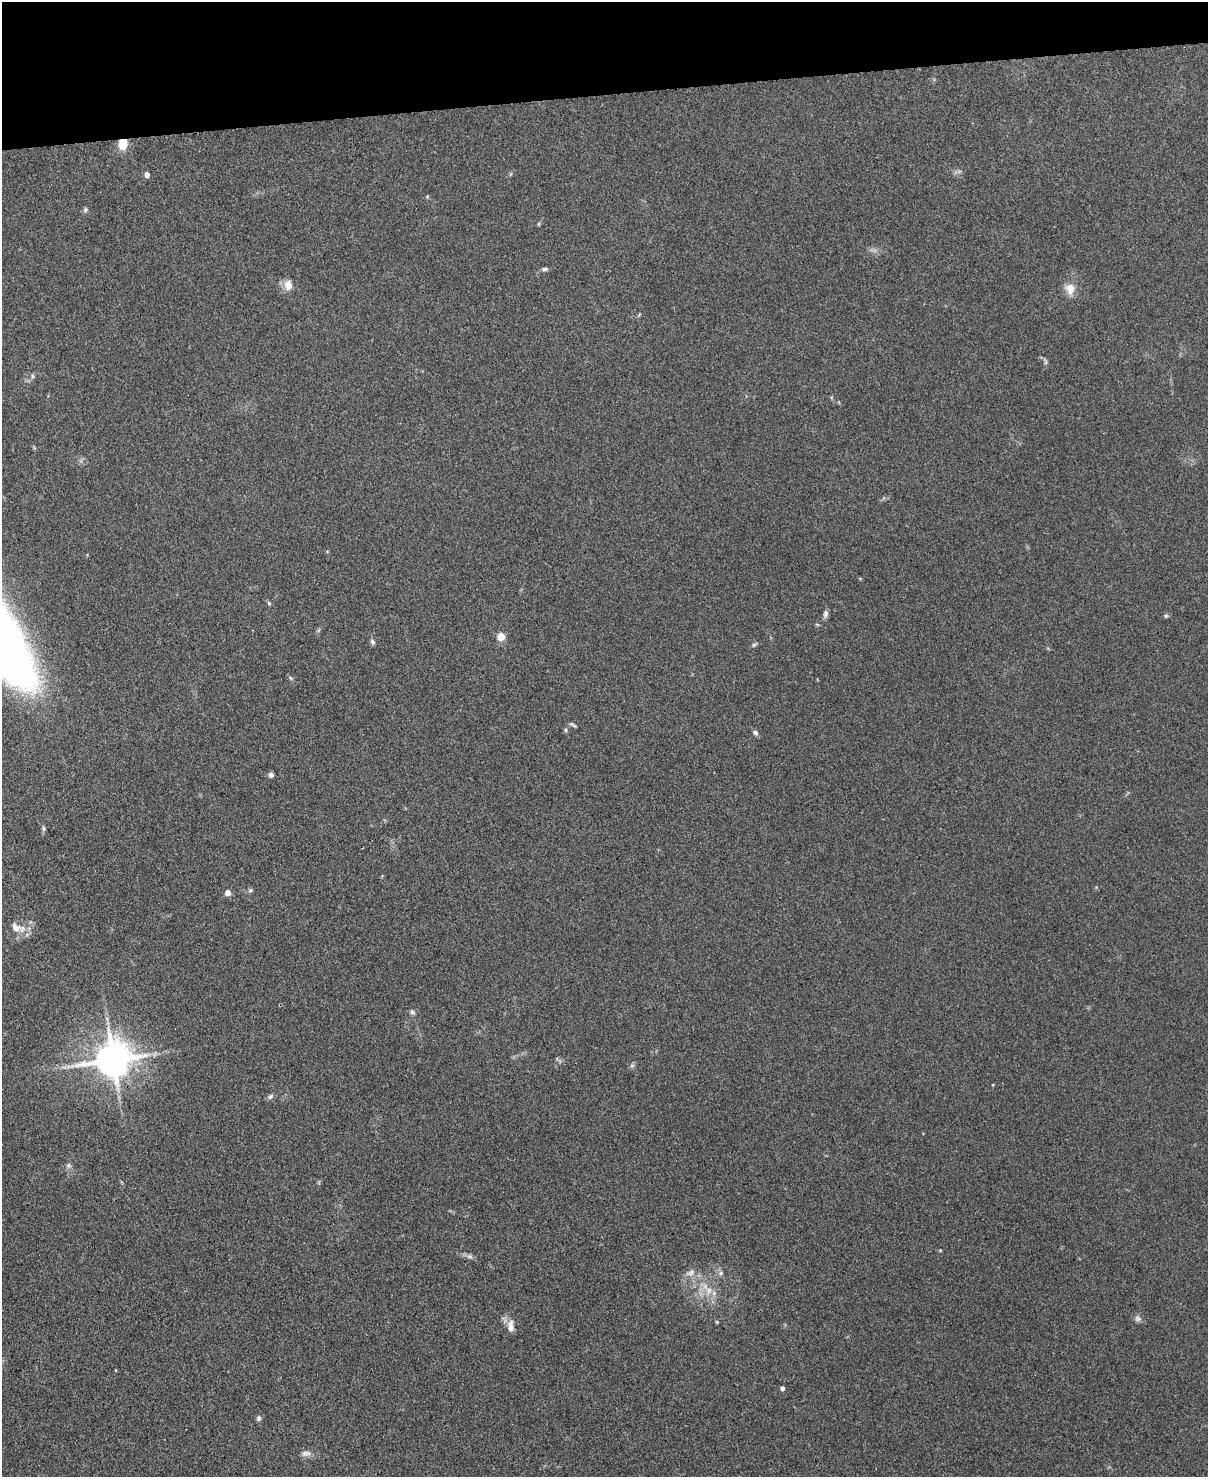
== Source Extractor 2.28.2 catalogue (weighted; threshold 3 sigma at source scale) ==
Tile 3 of 4 x 3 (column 3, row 1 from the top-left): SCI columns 2419-3624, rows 3087-4561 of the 4836 x 4812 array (HDU 1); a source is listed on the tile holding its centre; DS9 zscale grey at full resolution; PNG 1210 x 1479 px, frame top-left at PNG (2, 2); no overlay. Shown black and unused: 6% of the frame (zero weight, under 3 of 4 exposures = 1% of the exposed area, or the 3 px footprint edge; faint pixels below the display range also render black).
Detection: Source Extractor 2.28.2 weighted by HDU 2 'WHT'; one run over the whole footprint, this tile lists its part. Background 0.349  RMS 0.01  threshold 0.045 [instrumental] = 3 sigma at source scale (4.5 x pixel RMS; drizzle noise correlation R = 1.50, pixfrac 1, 0.05/0.05 arcsec/px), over >= 5 px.
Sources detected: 43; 1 too faint to see at this stretch — not listed; the other 42 listed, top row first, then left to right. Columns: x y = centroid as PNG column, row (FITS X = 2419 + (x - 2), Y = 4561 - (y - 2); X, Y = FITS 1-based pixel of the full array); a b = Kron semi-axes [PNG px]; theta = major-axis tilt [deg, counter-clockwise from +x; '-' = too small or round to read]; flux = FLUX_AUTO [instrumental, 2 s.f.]
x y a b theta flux
123 143 10 8 78 19
147 175 5 4 - 6.2
427 196 5 5 - 1.1
85 210 7 5 61 2.1
538 224 6 4 71 1.1
545 269 8 5 8 2.5
288 285 12 10 -84 8.8
1070 289 12 11 - 12
1045 361 11 4 -70 2
32 376 6 4 -89 1.6
269 603 6 5 - 1.5
825 614 10 6 83 3.2
1166 616 6 5 - 1.6
817 624 6 3 -20 1.1
501 636 5 5 - 28
373 642 7 5 -58 2.5
754 645 6 5 - 1.8
290 678 6 5 - 1.6
573 725 10 4 -31 1.8
565 730 5 5 - 1.5
755 733 7 5 -33 2.6
271 775 6 6 - 3.1
43 828 7 5 -84 1.9
250 890 6 5 - 1.8
228 893 5 5 - 6.3
15 927 17 11 -36 11
412 1012 8 5 -29 2.3
113 1060 11 10 - 2800
72 1066 7 4 19 2.4
270 1096 8 6 40 2.6
68 1165 7 7 - 2.6
940 1250 4 3 - 0.85
470 1256 9 4 -9 2.9
690 1273 14 8 22 5.8
721 1273 6 6 - 2.3
709 1290 10 9 - 8.5
1138 1319 9 7 -24 3.5
717 1322 5 4 - 0.92
511 1326 18 8 -89 7.7
782 1388 4 4 - 3.2
259 1418 7 6 - 2.4
305 1453 10 8 20 4.3
Overlapping masked pixels (flux is a lower limit): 1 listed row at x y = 123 143